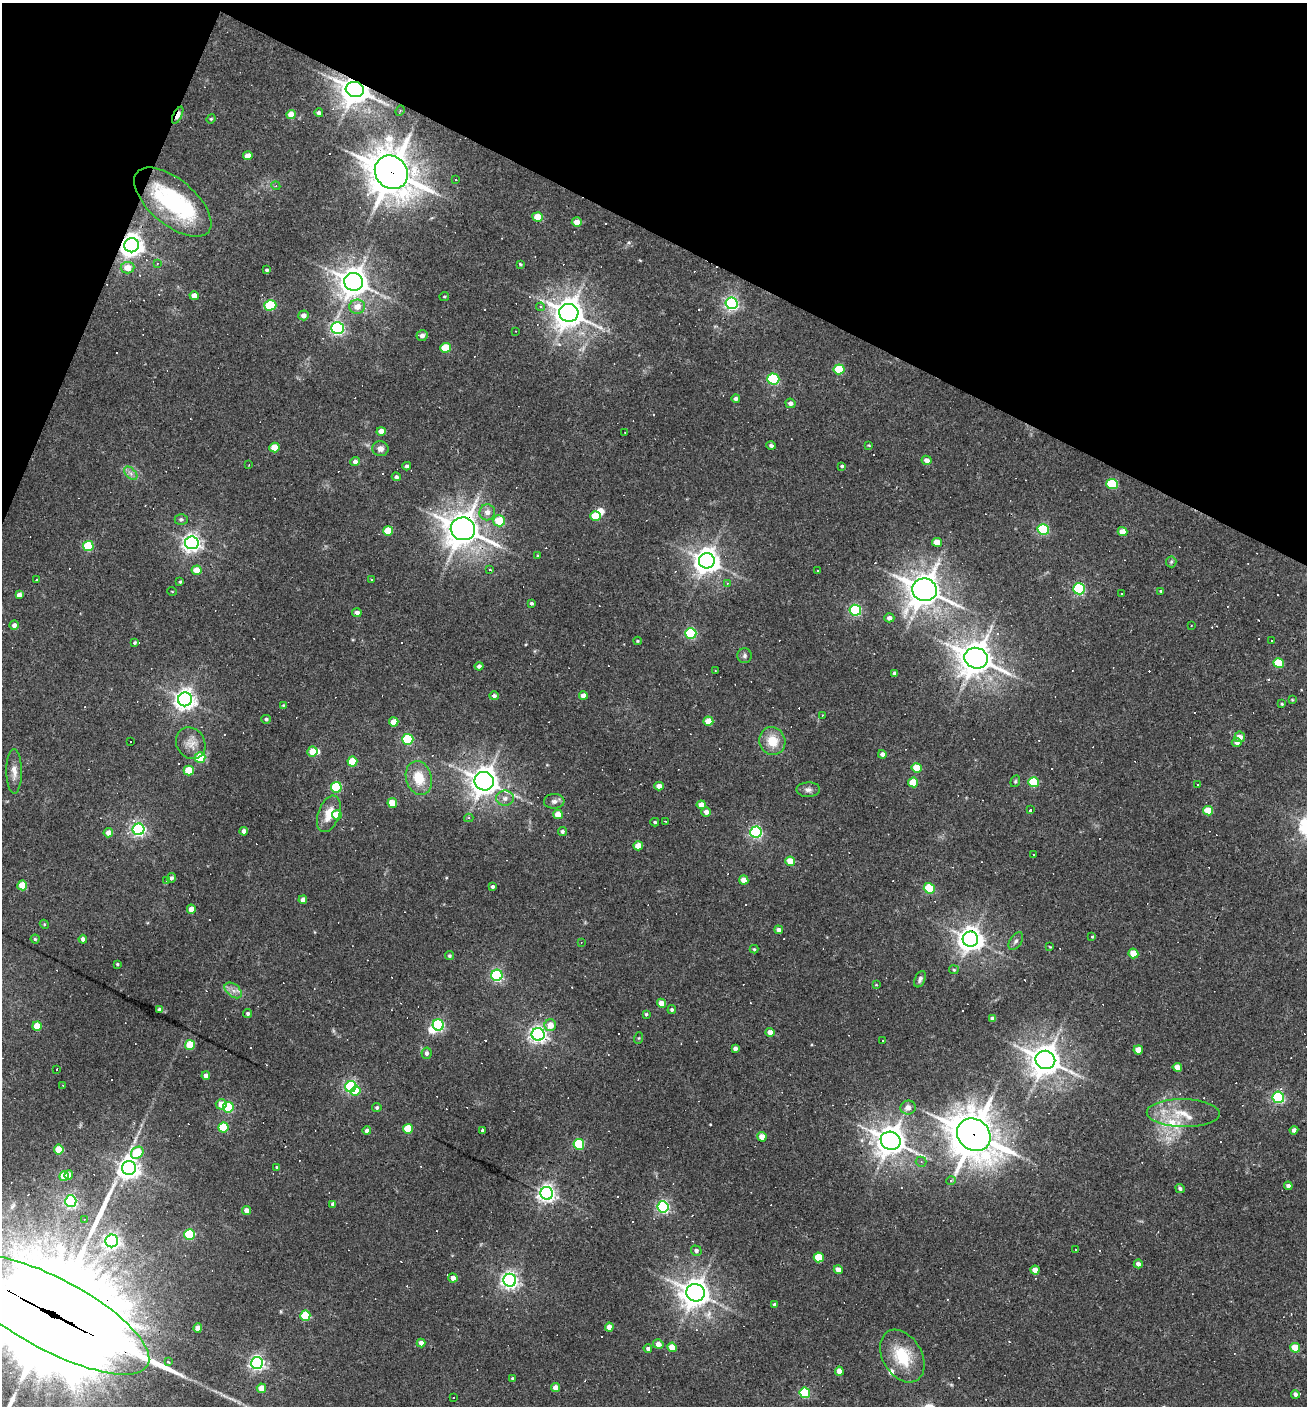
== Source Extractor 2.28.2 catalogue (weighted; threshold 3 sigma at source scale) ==
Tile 2 of 4 x 4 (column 2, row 1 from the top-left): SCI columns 1577-2881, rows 4214-5617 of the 5628 x 5617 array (HDU 1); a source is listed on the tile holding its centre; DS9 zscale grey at full resolution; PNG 1309 x 1408 px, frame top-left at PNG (2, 3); each listed source drawn as its Kron ellipse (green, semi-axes under 4 px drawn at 4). Shown black and unused: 20% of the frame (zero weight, under 3 of 4 exposures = <1% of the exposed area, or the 3 px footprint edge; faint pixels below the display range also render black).
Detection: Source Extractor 2.28.2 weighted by HDU 2 'WHT'; one run over the whole footprint, this tile lists its part. Background 0.0388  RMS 0.0052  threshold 0.0232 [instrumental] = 3 sigma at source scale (4.5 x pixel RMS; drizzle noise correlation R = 1.50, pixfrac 1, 0.05/0.05 arcsec/px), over >= 5 px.
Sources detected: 347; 1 too faint to see at this stretch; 3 inside a brighter object's white glare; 80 cosmic-ray / hot-pixel residue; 1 long thin detection or spike segment (spike, bleed or trail) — neither listed nor drawn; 5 inside a brighter listed object's ellipse — not listed separately; the other 257 listed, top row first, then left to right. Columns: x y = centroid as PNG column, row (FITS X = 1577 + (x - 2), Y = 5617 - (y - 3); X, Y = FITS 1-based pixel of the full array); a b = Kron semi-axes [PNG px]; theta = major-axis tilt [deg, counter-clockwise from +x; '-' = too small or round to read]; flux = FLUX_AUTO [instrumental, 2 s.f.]
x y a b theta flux
355 89 9 7 -15 790
400 111 5 4 - 0.76
319 113 4 4 - 1.4
291 114 5 4 - 6.1
178 115 9 4 62 9.5
211 119 5 4 - 0.55
248 156 4 4 - 4.5
391 172 17 15 -47 1500
456 180 3 2 - 0.44
276 186 4 3 - 0.55
173 202 46 23 -40 56
537 217 5 4 - 8.4
577 222 5 4 - 4.7
131 245 7 7 - 430
157 263 3 2 - 0.39
520 264 4 3 - 0.6
127 268 7 5 5 5.9
267 270 3 3 - 0.7
354 282 9 9 - 630
194 296 5 4 - 5.1
444 296 5 2 - 0.51
732 303 6 6 - 140
270 305 6 5 - 29
357 307 8 7 - 5.1
541 307 4 4 - 1.5
569 313 9 9 - 790
303 315 5 5 - 3
338 328 6 6 - 110
515 331 3 2 - 0.3
422 336 5 5 - 2.4
445 348 5 5 - 17
839 369 5 5 - 23
773 379 6 5 - 57
736 399 4 4 - 1.6
790 403 5 4 - 2.1
381 431 4 4 - 4.1
625 432 3 2 - 0.34
869 445 4 3 - 0.5
771 446 4 4 - 1.3
274 447 5 4 - 10
380 449 8 7 - 2.4
927 460 5 4 - 3
355 462 5 4 - 1.9
249 465 2 2 - 0.39
407 466 4 4 - 1.2
842 466 3 3 - 0.78
131 473 8 5 -45 1.8
396 477 4 4 - 1.3
1112 484 6 5 - 31
487 512 8 8 - 3.5
596 516 5 5 - 16
181 519 6 5 - 1.3
499 521 6 5 - 13
463 529 12 11 - 890
1043 529 6 5 - 51
388 531 5 5 - 13
1122 532 5 4 - 5.5
937 542 5 4 - 4.8
192 543 7 6 - 230
88 546 5 5 - 32
538 556 4 3 - 0.44
707 561 8 7 - 540
1171 562 5 5 - 0.96
197 570 5 4 - 7
490 570 3 3 - 0.81
817 571 3 2 - 0.5
371 579 3 2 - 0.4
37 580 3 3 - 1.2
180 582 3 3 - 0.68
727 583 4 4 - 0.58
1079 589 6 5 - 71
924 590 12 11 - 820
172 591 5 3 - 0.37
1161 591 3 3 - 0.57
1122 594 2 2 - 0.57
19 595 4 4 - 2.4
531 603 4 3 - 0.87
855 610 6 5 - 66
357 613 4 4 - 2.4
889 618 5 4 - 2.4
14 625 4 4 - 2.1
1191 626 3 2 - 0.39
691 633 5 5 - 56
1272 640 3 3 - 2.5
637 641 4 3 - 0.62
135 642 3 3 - 0.78
745 656 7 7 - 1.5
976 658 12 10 -16 910
1279 663 5 5 - 18
479 666 4 4 - 1.8
715 671 3 2 - 0.36
895 673 4 3 - 1.2
494 696 4 4 - 1.6
583 696 4 4 - 3.8
185 699 7 7 - 320
1292 700 3 3 - 0.48
1282 704 4 3 - 0.58
283 705 4 4 - 0.43
822 715 3 2 - 0.52
266 719 5 4 - 0.98
708 721 5 4 - 10
394 722 5 4 - 6.7
1240 737 5 5 - 4.3
408 739 5 5 - 45
772 741 14 13 - 10
130 742 3 2 - 0.5
1237 742 5 4 - 2
191 743 16 14 -57 5.7
312 751 5 5 - 9.1
882 754 4 4 - 1.8
200 757 5 5 - 20
352 762 5 5 - 14
917 768 5 5 - 11
14 771 22 8 -89 4.4
189 771 5 5 - 14
419 778 17 13 -75 12
484 781 10 9 - 600
1015 781 6 4 69 0.72
913 782 5 5 - 14
1034 782 5 5 - 22
1198 784 3 2 - 0.77
659 786 4 4 - 4.3
336 787 5 5 - 30
808 790 11 7 3 2.2
505 798 8 8 - 2.8
554 801 10 7 4 2.3
392 803 5 5 - 10
701 805 4 4 - 5.3
1030 810 3 3 - 22
1208 811 5 4 - 10
706 812 5 4 - 2.8
329 814 19 10 70 9.1
558 814 5 4 - 6.8
337 815 5 5 - 9.9
469 818 5 4 - 0.75
665 821 3 2 - 0.28
655 822 4 4 - 0.78
139 829 6 6 - 120
244 831 4 4 - 2.7
562 831 4 4 - 1.3
756 832 6 5 - 87
108 833 5 4 - 3.6
638 846 4 4 - 7.8
1034 855 3 3 - 2.1
790 861 5 4 - 10
171 878 4 4 - 1.4
167 880 3 3 - 0.7
744 880 4 4 - 4.6
22 885 5 5 - 13
492 887 3 3 - 1
929 888 5 5 - 28
303 900 4 4 - 2.8
191 909 4 4 - 4.7
44 924 5 3 - 0.49
779 930 4 4 - 2
1091 936 3 3 - 2.7
35 939 4 4 - 0.66
83 939 4 4 - 1.8
970 939 8 7 - 490
1016 941 10 5 56 1.5
581 942 3 3 - 0.43
1050 947 3 3 - 0.38
754 949 4 4 - 0.6
1133 953 5 4 - 8.6
449 956 5 4 - 0.85
117 964 3 3 - 0.57
954 970 5 4 - 0.67
497 975 5 5 - 85
920 979 9 5 65 1.6
876 985 4 3 - 0.34
233 990 10 6 -40 2.6
661 1003 4 4 - 5.2
159 1010 4 4 - 1.7
672 1010 4 4 - 1
248 1013 4 4 - 1.1
646 1014 4 3 - 0.7
993 1018 4 4 - 1.9
438 1025 5 5 - 72
550 1025 6 6 - 6.6
37 1026 5 4 - 10
770 1032 4 4 - 3.4
538 1034 6 6 - 200
639 1038 6 4 71 0.54
883 1040 2 2 - 0.43
190 1045 5 5 - 18
735 1048 4 4 - 1.8
1138 1050 4 4 - 5.7
426 1053 6 5 - 1.5
1045 1060 10 9 - 780
1177 1067 5 4 - 5.6
57 1070 3 3 - 1.1
206 1076 4 4 - 3.3
63 1085 3 2 - 0.58
351 1087 6 5 - 86
356 1091 5 4 - 9.6
1278 1097 6 5 - 77
221 1104 5 5 - 5.3
228 1107 5 5 - 40
377 1108 5 4 - 1
908 1108 7 7 - 3.4
1183 1113 36 14 -1 15
223 1127 5 5 - 23
408 1129 5 5 - 15
482 1130 3 3 - 0.85
1294 1130 4 4 - 2
367 1131 4 4 - 1.7
974 1135 18 15 -40 1400
762 1137 5 4 - 6.3
891 1141 10 9 - 770
579 1144 5 5 - 37
59 1150 5 5 - 13
137 1153 7 5 41 22
921 1162 5 5 - 0.83
129 1168 7 7 - 350
277 1168 3 3 - 0.91
69 1175 4 4 - 3.5
64 1176 5 5 - 15
951 1180 5 3 - 0.5
1288 1186 4 4 - 1.7
1180 1188 5 4 - 1.3
547 1193 6 6 - 230
71 1201 5 5 - 95
333 1204 4 4 - 1.8
663 1207 6 5 - 92
246 1211 4 4 - 3.4
84 1219 4 3 - 0.42
189 1235 5 5 - 40
112 1241 6 6 - 160
1076 1249 3 2 - 0.48
696 1251 5 5 - 1.5
819 1257 5 5 - 14
1138 1264 4 4 - 1.9
838 1270 4 4 - 3.8
1035 1270 4 4 - 4.2
453 1278 5 4 - 3.4
510 1280 6 6 - 200
695 1293 9 8 - 620
775 1305 4 3 - 1.7
53 1315 107 36 -28 22000
305 1316 5 5 - 27
609 1327 4 4 - 3.9
198 1328 4 4 - 5.4
421 1343 4 4 - 3.3
658 1344 5 4 - 4.1
672 1347 4 4 - 8.4
1295 1348 5 5 - 12
648 1349 4 4 - 1.5
902 1356 28 19 -59 20
168 1362 3 3 - 1.2
257 1363 6 6 - 150
839 1371 4 4 - 4.8
513 1379 4 3 - 1
261 1388 4 4 - 6.9
555 1388 4 4 - 4.9
805 1393 5 5 - 41
1295 1394 4 4 - 1.5
453 1398 3 3 - 4
Overlapping masked pixels (flux is a lower limit): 8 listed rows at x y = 355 89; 178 115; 391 172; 131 245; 463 529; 970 939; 974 1135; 53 1315
Isophote crosses this tile's border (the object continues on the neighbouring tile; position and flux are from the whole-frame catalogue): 1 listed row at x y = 53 1315